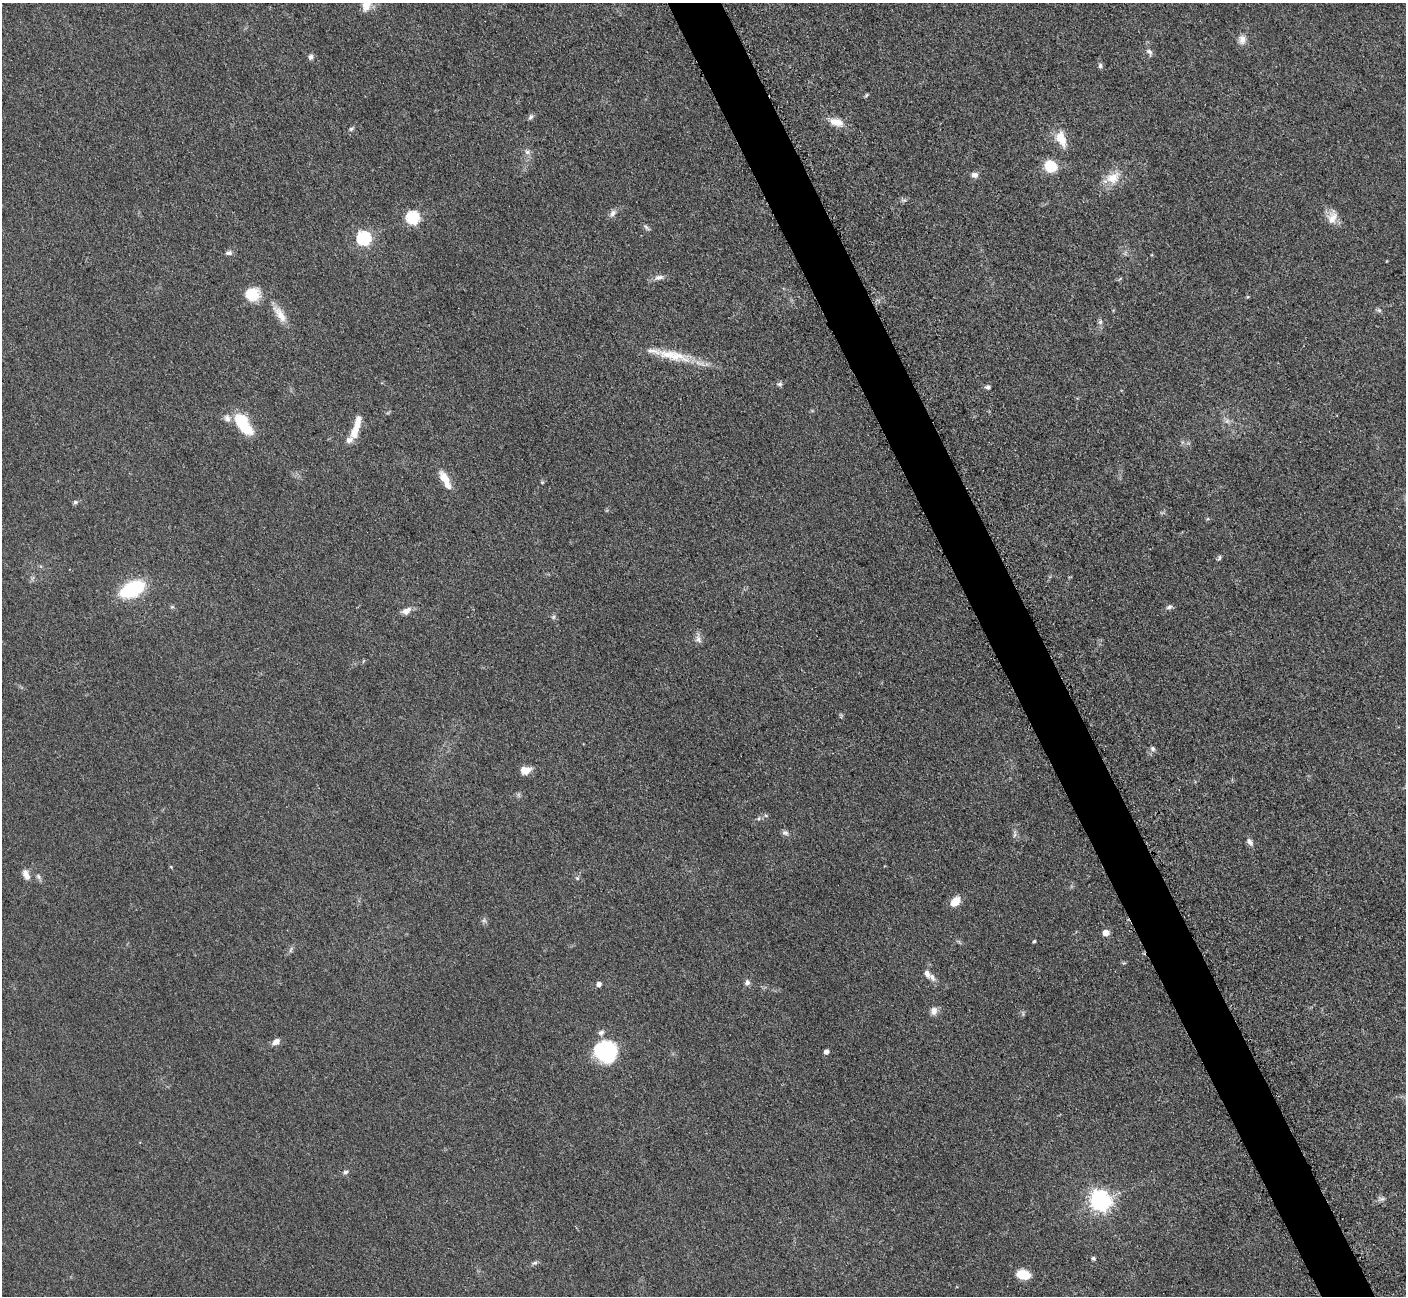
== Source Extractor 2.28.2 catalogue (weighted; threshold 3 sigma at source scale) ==
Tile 6 of 4 x 4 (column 2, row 2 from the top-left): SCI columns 1423-2826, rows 2885-4178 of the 5699 x 5661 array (HDU 1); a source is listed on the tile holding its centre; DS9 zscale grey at full resolution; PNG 1408 x 1298 px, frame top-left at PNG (2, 3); no overlay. Shown black and unused: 4% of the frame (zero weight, under 3 of 5 exposures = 4% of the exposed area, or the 3 px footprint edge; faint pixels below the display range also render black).
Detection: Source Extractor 2.28.2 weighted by HDU 2 'WHT'; one run over the whole footprint, this tile lists its part. Background 0.0521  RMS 0.0055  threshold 0.0248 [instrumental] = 3 sigma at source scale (4.5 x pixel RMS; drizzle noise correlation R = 1.50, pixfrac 1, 0.05/0.05 arcsec/px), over >= 5 px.
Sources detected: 74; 1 inside a brighter object's white glare — not listed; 6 inside a brighter listed object's ellipse — not listed separately; the other 67 listed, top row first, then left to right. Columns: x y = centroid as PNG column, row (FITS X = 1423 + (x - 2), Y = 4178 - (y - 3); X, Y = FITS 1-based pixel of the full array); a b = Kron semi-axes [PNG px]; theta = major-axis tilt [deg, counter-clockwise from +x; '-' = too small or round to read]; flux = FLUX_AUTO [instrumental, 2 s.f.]
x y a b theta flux
366 5 17 10 77 7.8
1242 39 12 9 88 3.6
1149 52 10 6 -52 1.9
311 57 6 6 - 1.6
1100 66 7 6 - 1.3
866 95 6 4 30 0.8
531 117 8 5 58 1.4
836 122 17 9 -15 7
351 129 6 5 - 1
1061 139 19 11 -68 9.5
527 152 8 6 0 1.7
1050 166 12 10 -35 14
975 175 8 7 - 2.3
1113 177 21 15 32 9.7
613 213 11 7 57 2.3
413 218 6 6 - 67
1332 218 18 12 70 6
647 228 11 4 -41 1.2
364 238 6 6 - 88
229 253 9 6 6 1.8
659 277 13 7 9 2.8
252 294 18 16 6 12
1379 310 7 5 -44 1.1
280 314 27 9 -54 7.4
1100 322 8 5 -84 1.4
676 356 40 14 -14 17
779 384 8 6 8 1.3
988 387 6 5 - 1.4
1227 421 6 6 - 1.4
243 424 29 14 -56 20
357 425 22 8 76 8.1
444 478 17 9 -57 7.5
542 482 6 3 -18 0.58
75 502 6 5 - 1.1
1219 558 8 5 70 1
132 589 20 11 26 46
1169 607 8 5 26 1.5
406 611 12 7 26 3.6
553 617 7 4 88 0.97
698 639 12 8 -71 2.5
1153 749 7 6 - 1.4
525 770 10 7 10 6.9
759 818 6 3 71 0.75
785 833 9 7 -16 1.7
1250 842 10 6 -59 2.2
26 875 14 7 -65 3.6
38 876 8 6 -59 1.5
577 878 6 4 -43 0.81
955 902 11 8 51 7.3
484 920 6 6 - 1.2
1106 933 5 5 - 6.2
1034 941 4 3 - 0.77
291 950 9 3 77 1.1
927 974 9 6 -62 2.8
747 982 8 6 70 2
599 984 5 4 - 2.7
934 1011 11 8 81 3.1
601 1032 8 7 - 1.9
276 1042 10 7 30 3.1
608 1052 22 18 70 40
826 1052 5 4 - 2.5
345 1172 8 5 18 1.4
1382 1199 9 4 13 1.4
1100 1201 7 7 - 310
1093 1258 5 4 - 1
535 1263 8 5 26 1.3
1023 1274 12 8 -12 13
Isophote crosses this tile's border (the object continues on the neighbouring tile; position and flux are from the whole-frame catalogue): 1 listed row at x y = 366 5